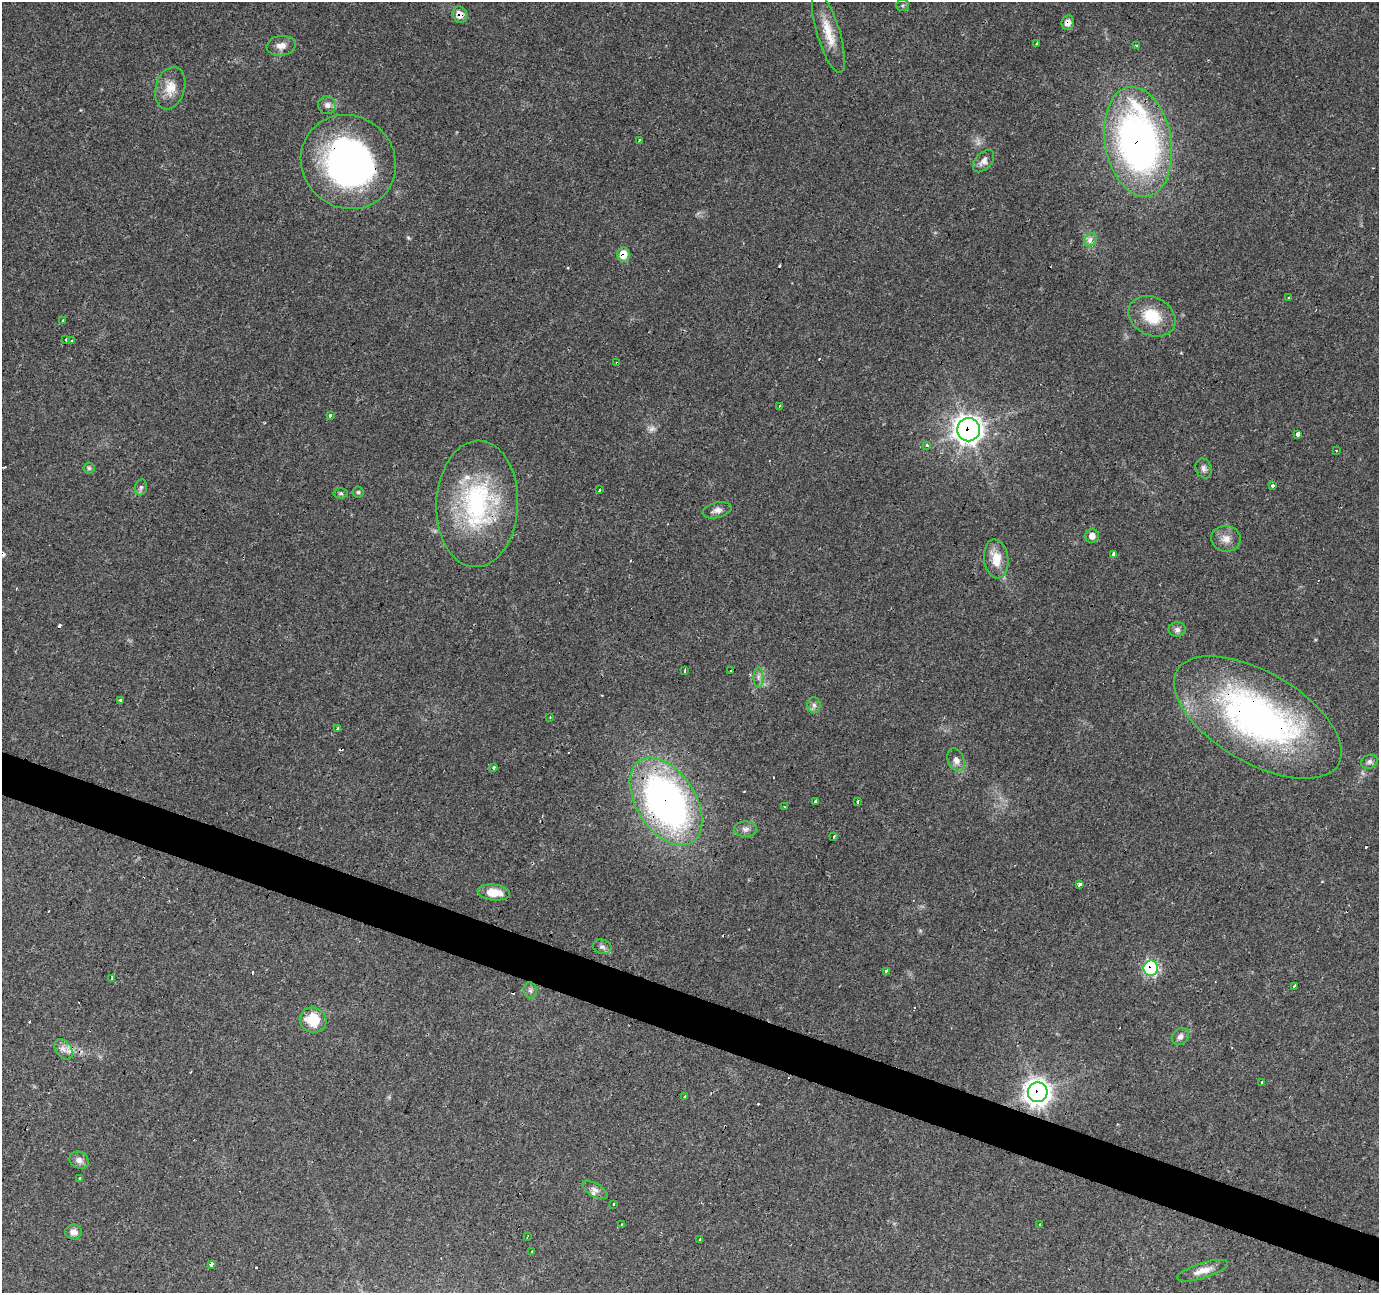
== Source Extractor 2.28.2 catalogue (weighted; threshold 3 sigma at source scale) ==
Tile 6 of 4 x 4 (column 2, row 2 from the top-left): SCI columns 1377-2753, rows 2792-4082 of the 5510 x 5647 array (HDU 1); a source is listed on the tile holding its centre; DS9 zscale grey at full resolution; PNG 1381 x 1295 px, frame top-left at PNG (2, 2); each listed source drawn as its Kron ellipse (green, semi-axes under 4 px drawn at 4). Shown black and unused: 3% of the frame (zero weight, under 3 of 4 exposures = <1% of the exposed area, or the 3 px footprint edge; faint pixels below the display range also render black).
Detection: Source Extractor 2.28.2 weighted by HDU 2 'WHT'; one run over the whole footprint, this tile lists its part. Background 0.0565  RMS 0.0043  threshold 0.0191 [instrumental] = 3 sigma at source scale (4.5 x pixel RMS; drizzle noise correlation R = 1.50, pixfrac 1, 0.0396/0.0396 arcsec/px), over >= 5 px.
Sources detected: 107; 1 too faint to see at this stretch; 1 inside a brighter object's white glare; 19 cosmic-ray / hot-pixel residue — neither listed nor drawn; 2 inside a brighter listed object's ellipse — not listed separately; the other 84 listed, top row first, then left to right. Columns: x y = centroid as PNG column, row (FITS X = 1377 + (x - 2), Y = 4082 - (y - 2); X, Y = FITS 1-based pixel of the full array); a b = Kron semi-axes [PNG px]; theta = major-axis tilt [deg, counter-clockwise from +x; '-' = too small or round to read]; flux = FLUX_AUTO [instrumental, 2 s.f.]
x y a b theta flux
902 5 6 5 - 0.7
460 15 8 7 - 4.8
1068 23 7 6 - 3.4
828 33 42 11 -73 10
1037 44 4 3 - 4.5
1136 45 3 3 - 1.1
281 46 14 10 6 3.3
170 88 21 14 74 6.7
327 105 9 9 - 2
639 140 4 3 - 1.6
1138 142 55 33 -80 190
984 161 13 8 47 2.4
348 162 49 46 -41 130
1090 240 7 5 57 2.9
623 254 7 6 - 8
1288 298 3 2 - 0.65
1152 316 25 19 -26 14
63 321 3 3 - 2.4
66 340 3 2 - 0.6
72 340 4 2 - 0.4
617 363 3 3 - 0.59
779 406 3 3 - 0.64
330 416 4 3 - 8.5
969 430 11 11 - 330
1298 434 4 3 - 150
927 445 3 3 - 2.1
1336 450 3 2 - 0.68
89 468 5 5 - 0.68
1204 468 10 7 -70 1.7
1273 486 3 3 - 2.9
141 487 8 6 74 1
600 490 3 2 - 0.63
358 492 5 5 - 0.71
341 493 7 5 -2 0.78
477 504 63 41 87 63
717 510 15 7 14 2.4
1092 536 7 7 - 3.1
1226 539 15 13 -9 4
1113 554 4 3 - 4.2
996 559 19 12 -83 8.1
1177 629 8 7 - 1.6
685 670 3 3 - 0.68
730 671 3 3 - 0.88
758 677 10 5 -90 1.4
120 700 3 3 - 1.2
814 705 8 6 -88 1.4
550 717 3 3 - 0.43
1258 717 93 45 -30 160
338 729 3 3 - 4
956 760 12 8 -69 2.6
1369 762 8 7 - 1.4
494 768 3 3 - 1.1
666 801 49 29 -57 200
815 801 3 3 - 2.4
858 802 3 3 - 4.2
785 806 3 2 - 0.56
745 829 11 7 0 1.9
834 836 4 2 - 1.5
1080 884 3 3 - 3.3
494 892 16 8 -6 7.9
602 947 9 7 -17 1.6
1151 968 7 7 - 55
886 971 3 2 - 1.1
112 979 4 3 - 1.3
1294 986 3 3 - 3.8
530 990 8 6 -80 1.3
313 1020 13 12 - 12
1180 1036 9 7 44 2
63 1049 11 7 -50 2.8
1262 1082 3 3 - 0.73
1038 1092 10 10 - 350
684 1097 3 3 - 0.62
79 1160 10 8 -26 2.2
79 1179 3 3 - 1.6
595 1190 14 6 -31 2
614 1204 3 2 - 0.33
621 1224 3 3 - 0.84
1040 1224 3 2 - 0.37
74 1232 8 7 - 2.4
527 1237 3 2 - 0.31
700 1240 4 3 - 6.7
531 1252 3 3 - 2
212 1264 4 3 - 2.5
1203 1271 26 7 17 4.4
Overlapping masked pixels (flux is a lower limit): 11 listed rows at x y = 460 15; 1068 23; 1138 142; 348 162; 623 254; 617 363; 969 430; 1258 717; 666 801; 1151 968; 1038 1092
Isophote crosses this tile's border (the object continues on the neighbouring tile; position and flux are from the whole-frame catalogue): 1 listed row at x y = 1258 717